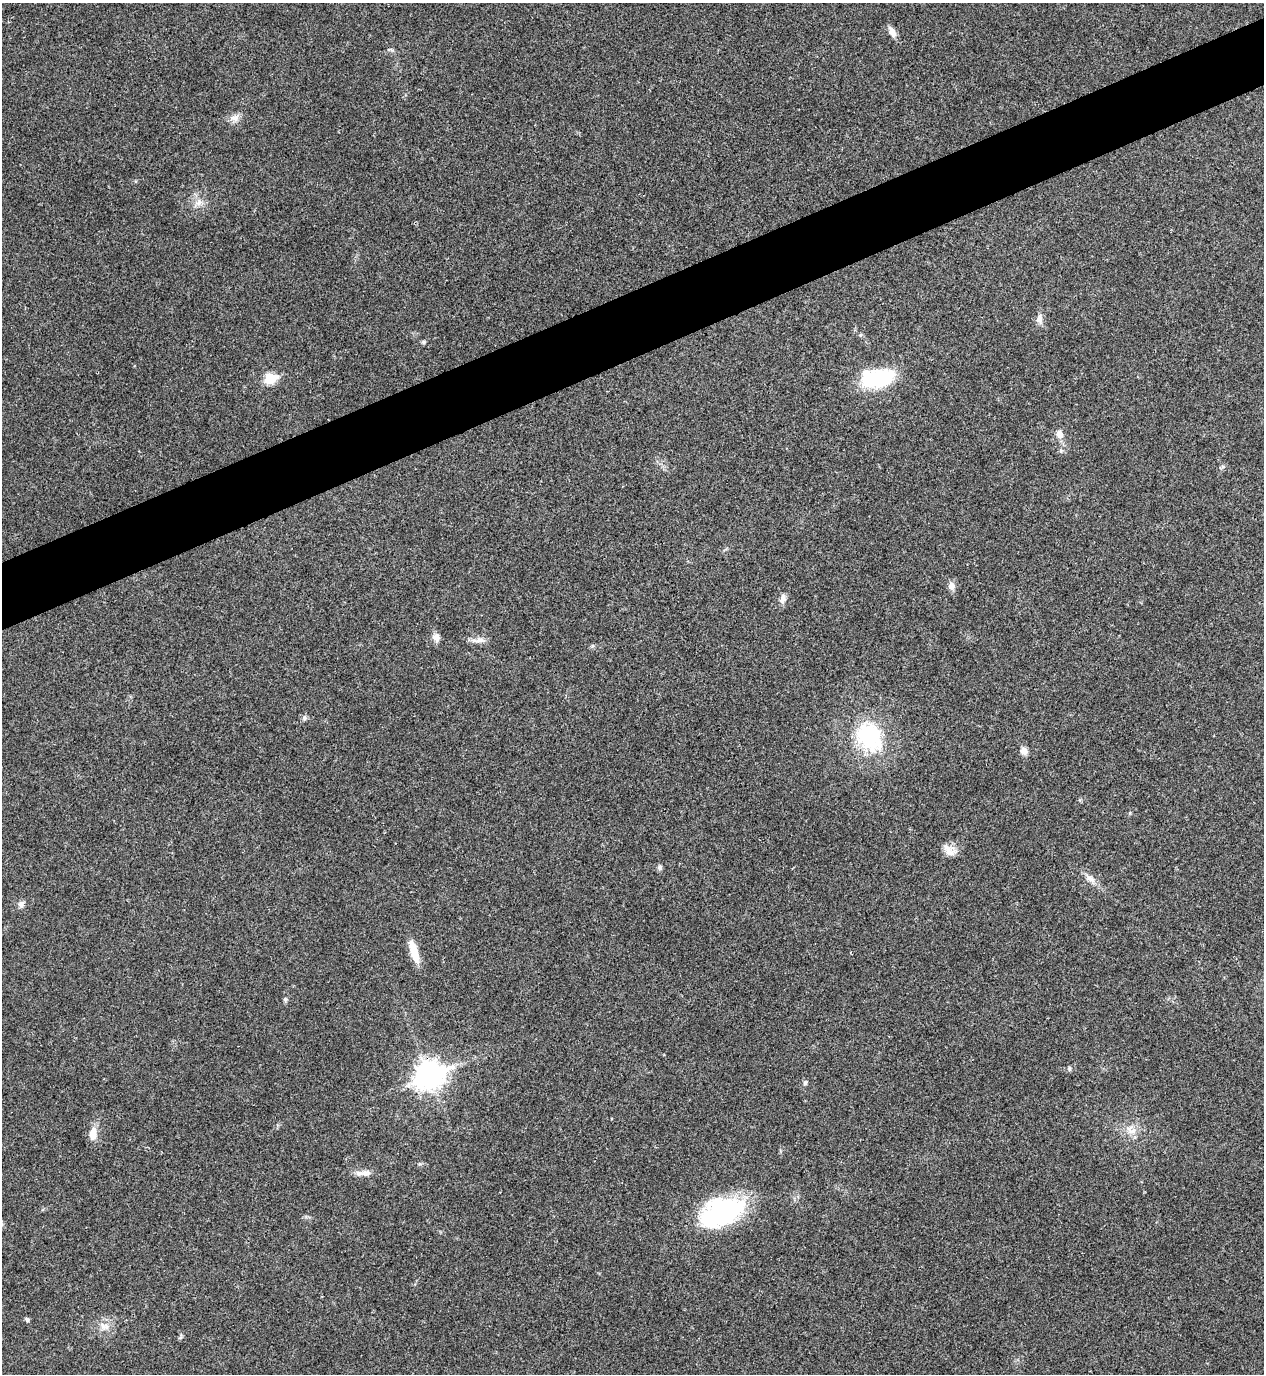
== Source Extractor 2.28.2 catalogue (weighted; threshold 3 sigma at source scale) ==
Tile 10 of 4 x 4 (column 2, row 3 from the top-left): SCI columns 1417-2678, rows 1377-2748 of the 5482 x 5493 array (HDU 1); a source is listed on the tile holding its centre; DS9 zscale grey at full resolution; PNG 1266 x 1376 px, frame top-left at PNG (2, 3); no overlay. Shown black and unused: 5% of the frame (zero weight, under 3 of 4 exposures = <1% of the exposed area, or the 3 px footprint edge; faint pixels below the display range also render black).
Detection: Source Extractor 2.28.2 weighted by HDU 2 'WHT'; one run over the whole footprint, this tile lists its part. Background 0.0203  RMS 0.0049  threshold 0.0222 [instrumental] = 3 sigma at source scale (4.5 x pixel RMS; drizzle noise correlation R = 1.50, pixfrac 1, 0.05/0.05 arcsec/px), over >= 5 px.
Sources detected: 30; all 30 listed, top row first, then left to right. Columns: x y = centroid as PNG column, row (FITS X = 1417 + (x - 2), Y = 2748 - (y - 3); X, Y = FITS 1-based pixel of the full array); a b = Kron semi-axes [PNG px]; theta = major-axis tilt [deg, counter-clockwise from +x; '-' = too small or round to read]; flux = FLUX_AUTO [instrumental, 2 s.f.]
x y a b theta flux
892 32 12 7 -58 3.3
235 118 12 9 13 3.1
198 203 7 7 - 2
1039 319 13 8 89 2.7
423 342 5 4 - 1.1
270 378 6 6 - 26
877 378 39 20 8 33
1060 434 10 8 -64 3.2
952 586 10 9 - 2.4
782 599 12 7 74 2.3
436 637 10 9 - 2.8
480 640 13 6 13 2.8
304 718 6 4 90 0.86
870 737 31 24 -55 41
1024 751 9 8 - 2.7
949 850 19 11 -38 4.3
660 867 8 5 75 1.1
1090 878 13 8 -34 3
21 904 9 7 50 1.8
414 951 28 9 -74 8.2
285 999 6 4 -18 0.66
1070 1068 6 4 -90 0.67
429 1075 11 9 23 470
805 1083 7 5 86 1
1130 1130 17 10 -43 4.6
93 1134 17 9 85 5
364 1173 22 6 6 3.3
722 1212 50 29 23 57
27 1319 5 5 - 1.2
104 1326 14 9 -15 3.8